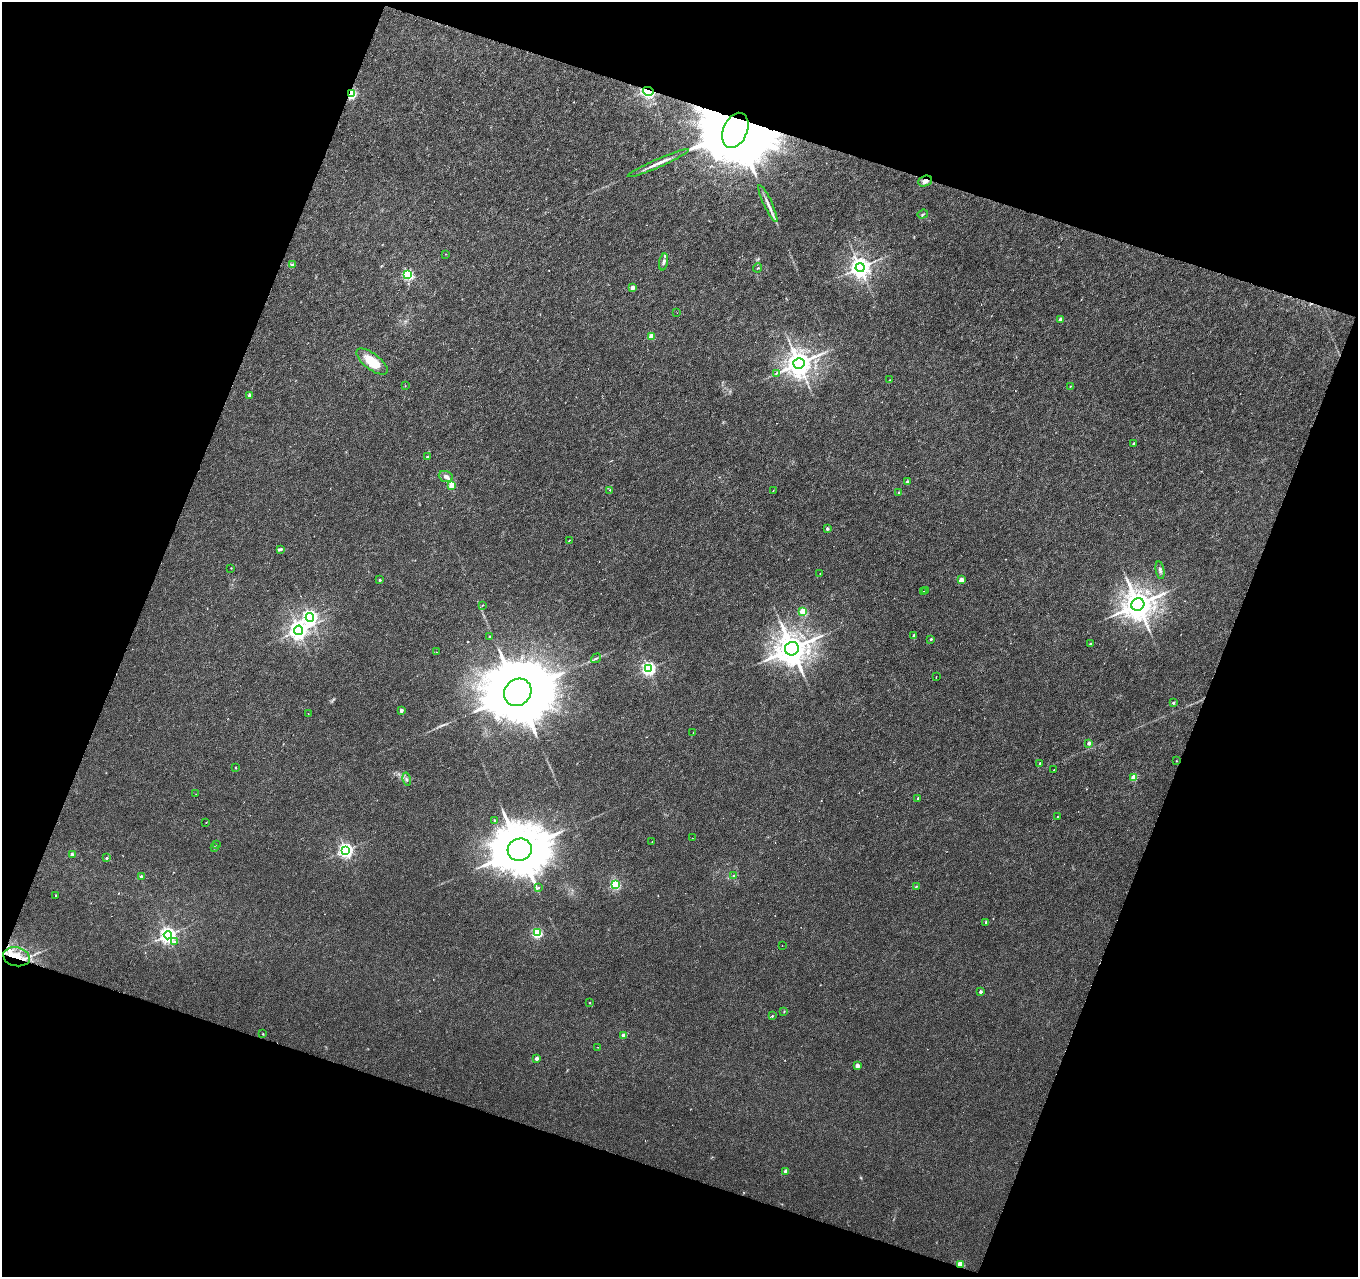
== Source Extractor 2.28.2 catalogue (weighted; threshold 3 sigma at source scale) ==
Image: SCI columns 1-2712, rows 106-2655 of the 2712 x 2778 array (HDU 1 of 3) = the unmasked area's bounding box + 8 px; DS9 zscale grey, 2 x 2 block average (1 PNG px = mean of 2 x 2 image px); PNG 1360 x 1279 px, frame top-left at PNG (2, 2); each listed source drawn as its Kron ellipse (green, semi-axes under 4 px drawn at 4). Shown black and unused: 40% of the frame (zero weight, under 3 of 6 exposures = <1% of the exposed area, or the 3 px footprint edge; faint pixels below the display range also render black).
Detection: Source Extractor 2.28.2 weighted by HDU 2 'WHT'. Background 0.00976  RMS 0.0018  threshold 0.00743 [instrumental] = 3 sigma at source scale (4.09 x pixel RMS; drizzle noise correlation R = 1.36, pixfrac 0.8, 0.0396/0.0396 arcsec/px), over >= 5 px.
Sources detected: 123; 14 cosmic-ray / hot-pixel residue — neither listed nor drawn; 5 inside a brighter listed object's ellipse — not listed separately; the other 104 listed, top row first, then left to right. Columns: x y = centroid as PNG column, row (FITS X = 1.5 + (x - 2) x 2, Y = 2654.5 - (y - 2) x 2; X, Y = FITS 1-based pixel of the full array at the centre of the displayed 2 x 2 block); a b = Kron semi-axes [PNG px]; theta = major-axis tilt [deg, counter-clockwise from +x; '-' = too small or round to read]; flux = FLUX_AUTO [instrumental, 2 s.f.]
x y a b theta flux
648 91 5 3 - 69
351 94 3 3 - 46
735 130 18 12 67 13000
658 163 33 3 24 3.4
925 181 7 5 21 1.8
768 203 20 3 -65 2.4
923 214 5 2 - 0.45
446 254 2 2 - 0.16
664 262 9 4 78 1.4
292 265 3 3 - 1.4
758 268 4 2 - 0.35
860 268 4 4 - 300
408 275 3 3 - 45
632 287 2 2 - 3.3
677 313 2 2 - 0.25
1060 320 2 2 - 2.9
651 336 3 3 - 7.7
372 361 19 8 -37 11
799 364 5 5 - 520
776 373 3 2 - 0.35
890 380 3 2 - 0.2
405 386 2 2 - 0.17
1070 386 2 2 - 0.31
249 395 2 2 - 2.6
1133 444 3 2 - 0.58
427 457 2 2 - 0.4
446 476 7 5 -22 1.4
907 482 3 2 - 1.3
452 485 3 3 - 9
610 490 2 2 - 0.42
773 491 2 2 - 0.3
899 492 3 2 - 0.75
827 529 2 2 - 1.1
569 540 2 2 - 0.26
281 549 3 3 - 0.58
231 568 2 2 - 0.2
1160 570 9 3 -80 0.96
820 574 2 2 - 0.18
380 580 2 2 - 0.56
961 580 3 2 - 6.2
923 591 2 2 - 0.91
925 591 2 2 - 0.35
483 605 3 2 - 0.26
1138 605 7 6 - 760
803 612 3 3 - 18
310 617 4 4 - 120
299 630 5 4 - 210
489 636 2 2 - 0.33
914 636 2 2 - 1.4
931 639 3 2 - 0.55
1090 644 3 2 - 0.84
792 649 7 6 - 880
436 652 2 2 - 0.11
596 658 5 2 - 0.5
649 669 4 4 - 99
936 677 2 2 - 0.87
518 692 14 13 - 6900
1173 703 4 4 - 0.49
401 710 2 2 - 2.2
308 714 2 2 - 0.15
693 732 2 2 - 0.12
1089 743 2 2 - 1.6
1176 761 2 2 - 0.23
1040 763 2 2 - 0.63
236 768 2 2 - 0.32
1054 770 2 2 - 0.2
1134 778 3 3 - 8.8
407 779 6 3 -77 0.81
196 794 2 2 - 0.17
918 798 3 2 - 0.63
1057 817 2 2 - 0.17
494 820 3 2 - 0.39
206 822 2 2 - 0.12
692 838 2 2 - 0.15
652 842 2 2 - 0.15
217 844 2 2 - 0.16
214 847 3 2 - 0.83
346 850 4 4 - 110
520 850 12 11 - 3400
72 855 3 2 - 2.4
106 858 3 3 - 0.58
733 876 2 2 - 0.82
141 877 3 2 - 1.4
615 884 3 3 - 41
916 886 3 2 - 0.27
539 887 3 2 - 0.29
56 895 2 2 - 0.33
986 922 2 2 - 1.1
537 933 4 3 - 38
168 935 4 4 - 170
174 942 4 3 - 0.9
782 945 2 2 - 0.13
16 957 13 9 -12 7.5
980 992 2 2 - 1.6
590 1003 2 2 - 0.21
784 1011 3 2 - 0.26
772 1016 2 2 - 0.37
263 1034 3 2 - 0.23
623 1036 2 2 - 3.2
598 1047 2 2 - 0.11
537 1058 2 2 - 2.6
857 1066 2 2 - 3.9
786 1171 2 2 - 2.7
960 1265 3 3 - 14
Overlapping masked pixels (flux is a lower limit): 6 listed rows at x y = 648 91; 351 94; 735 130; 925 181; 16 957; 960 1265
Diffuse or blended objects may show on this block-average render without a row.